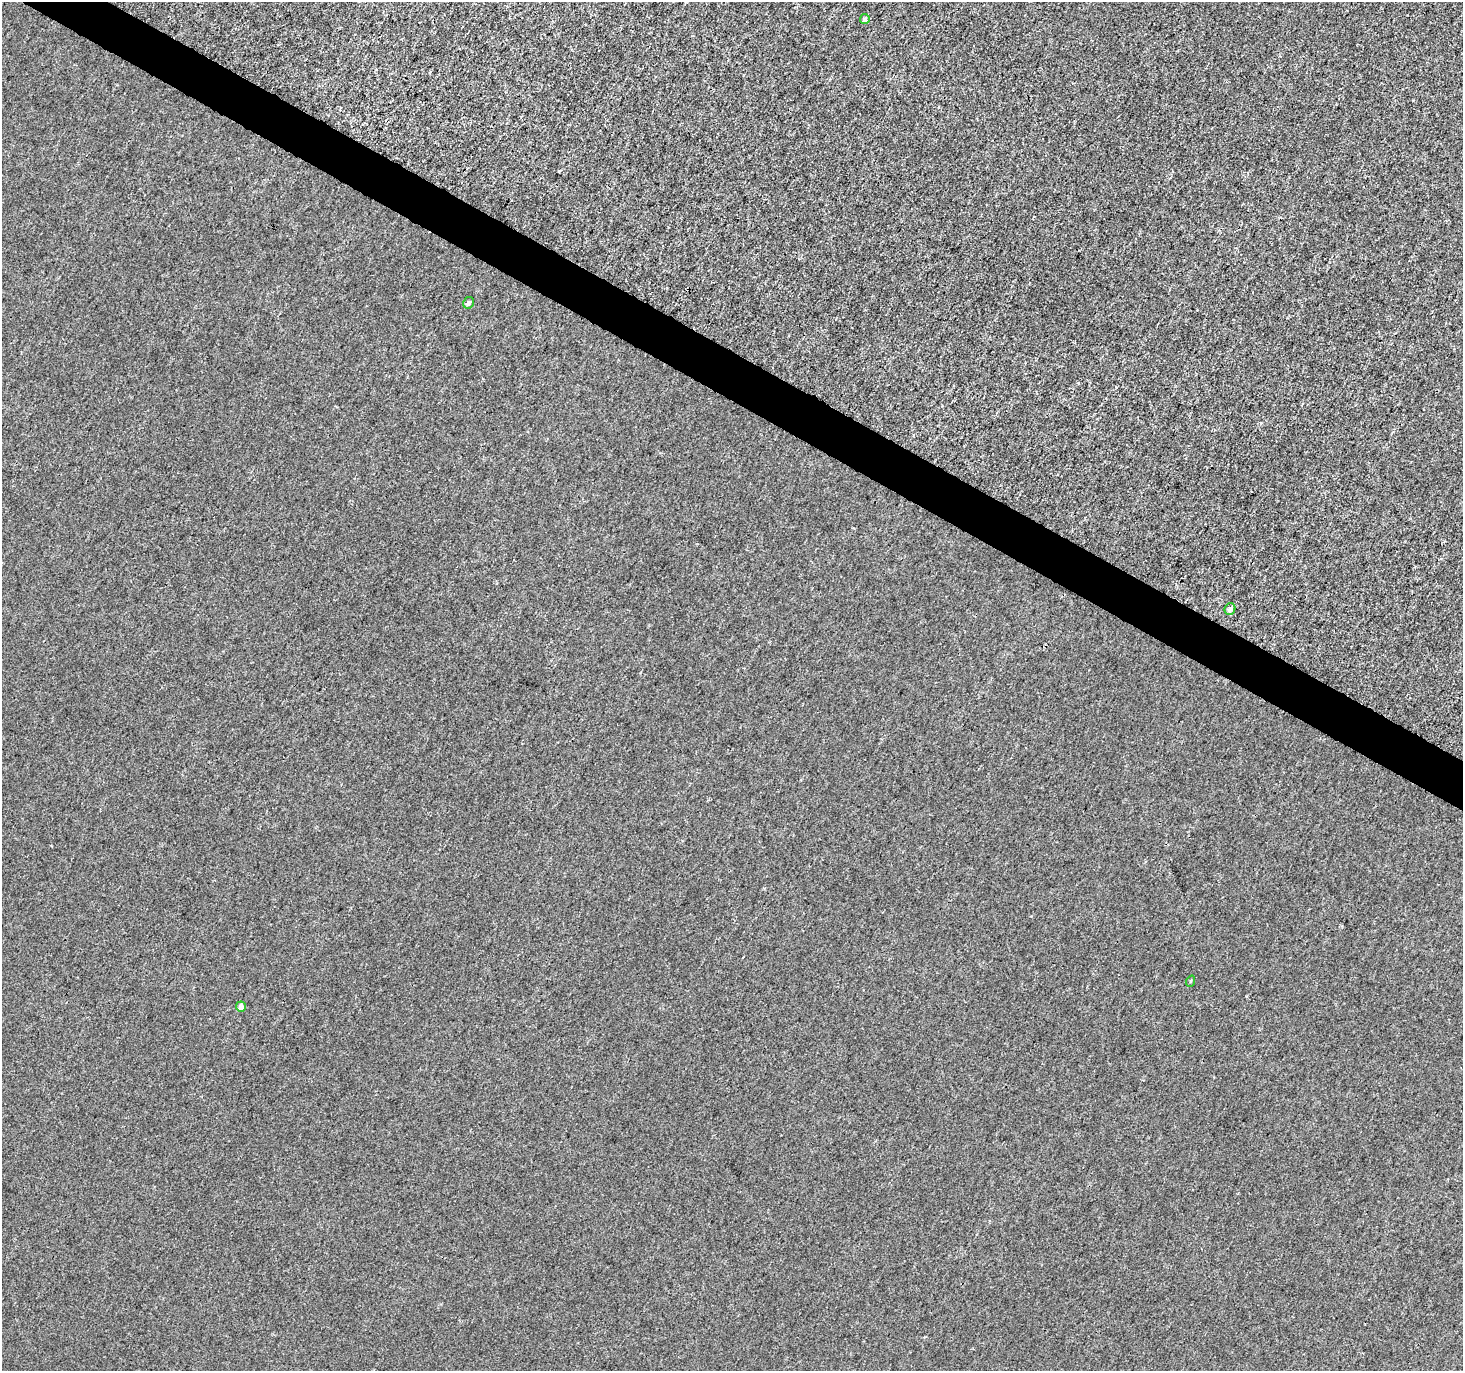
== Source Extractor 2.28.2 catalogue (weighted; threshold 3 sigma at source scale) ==
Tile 11 of 4 x 4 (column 3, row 3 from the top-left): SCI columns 2922-4382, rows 1565-2933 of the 5855 x 5932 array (HDU 1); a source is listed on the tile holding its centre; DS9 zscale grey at full resolution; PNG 1465 x 1373 px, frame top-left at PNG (2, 2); each listed source drawn as its Kron ellipse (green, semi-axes under 4 px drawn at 4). Shown black and unused: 3% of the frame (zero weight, under 3 of 4 exposures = <1% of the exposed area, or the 3 px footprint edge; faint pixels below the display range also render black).
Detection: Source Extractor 2.28.2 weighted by HDU 2 'WHT'; one run over the whole footprint, this tile lists its part. Background 1.56e-04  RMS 0.0024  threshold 0.0106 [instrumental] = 3 sigma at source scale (4.5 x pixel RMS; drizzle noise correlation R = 1.50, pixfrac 1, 0.0396/0.0396 arcsec/px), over >= 5 px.
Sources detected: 5; all 5 listed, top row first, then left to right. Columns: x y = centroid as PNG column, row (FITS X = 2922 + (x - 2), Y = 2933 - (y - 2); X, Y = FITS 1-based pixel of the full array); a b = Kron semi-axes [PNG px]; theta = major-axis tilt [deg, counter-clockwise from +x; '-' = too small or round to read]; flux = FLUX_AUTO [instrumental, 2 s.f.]
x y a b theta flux
865 19 5 4 - 0.56
469 303 6 5 - 0.59
1230 609 6 5 - 0.88
1191 981 6 3 70 0.27
241 1007 5 5 - 1.3